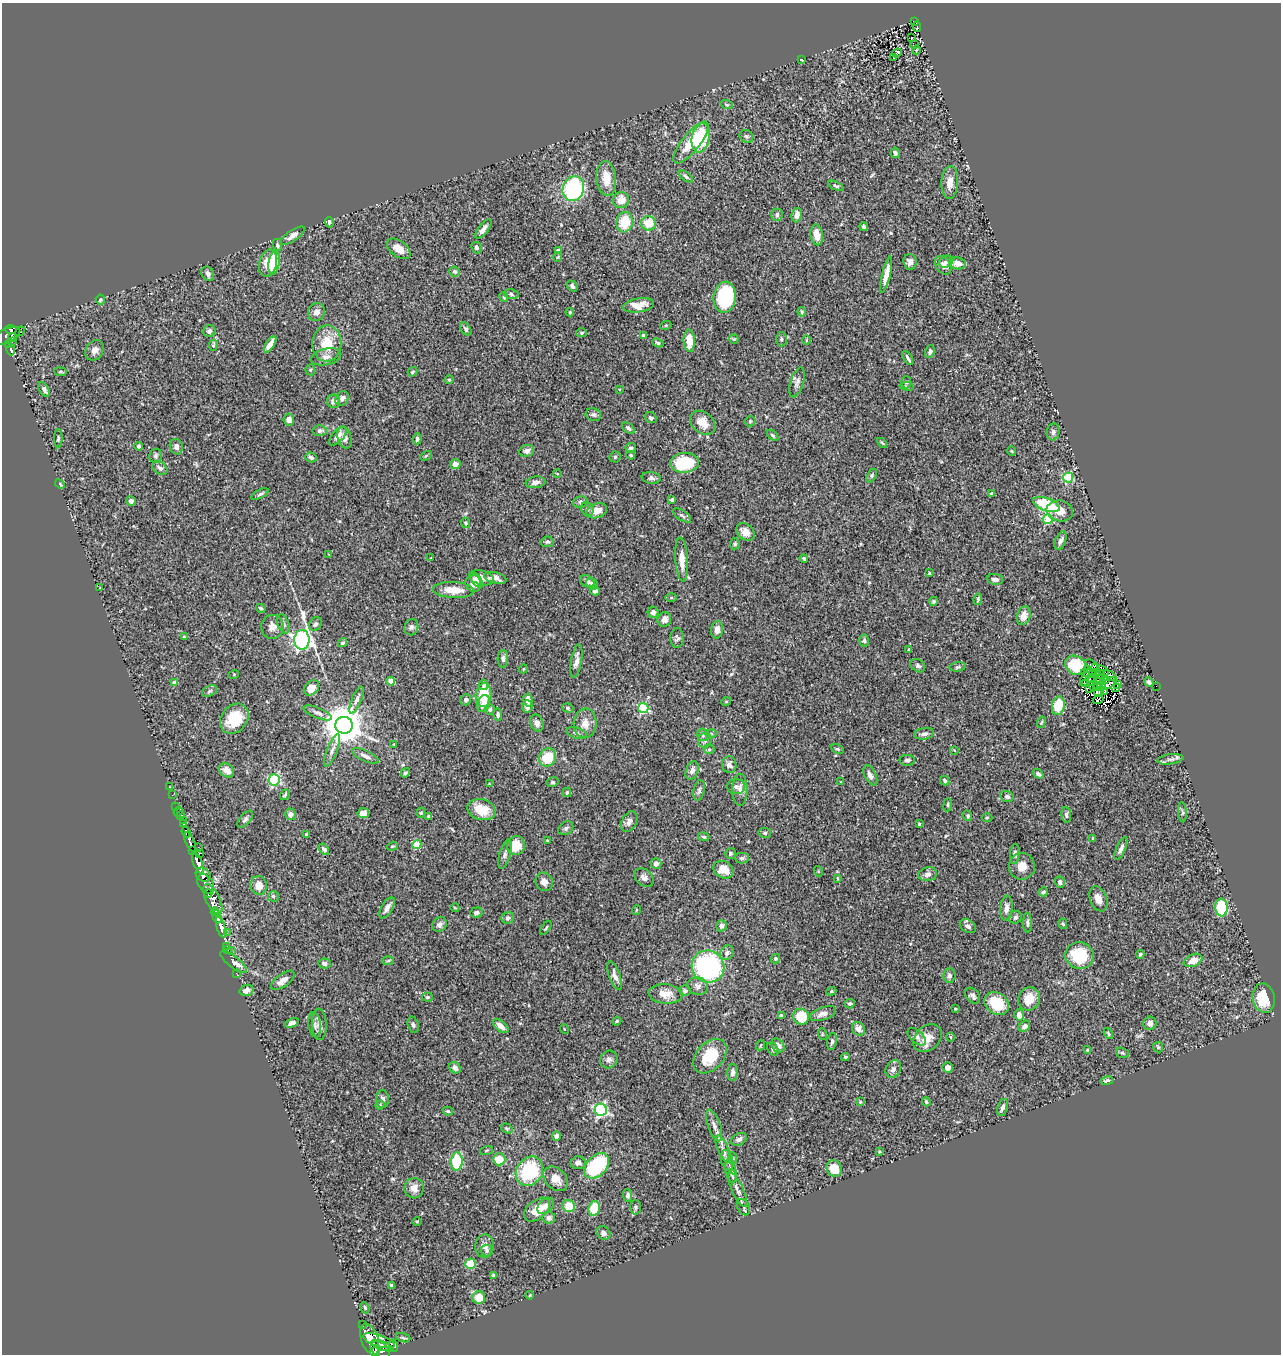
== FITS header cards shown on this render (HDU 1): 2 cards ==
NAXIS1  =                 1279
NAXIS2  =                 1352

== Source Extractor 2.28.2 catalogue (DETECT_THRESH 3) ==
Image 1279 x 1352 px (HDU 1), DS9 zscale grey, 1 PNG px = 1 image px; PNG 1283 x 1356 px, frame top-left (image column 1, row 1352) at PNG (2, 3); each listed source drawn as its Kron ellipse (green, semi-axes under 4 px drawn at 4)
Background 0.555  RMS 0.036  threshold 0.107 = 3 sigma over >= 5 px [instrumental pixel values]
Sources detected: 451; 6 with non-positive FLUX_AUTO (blend fragments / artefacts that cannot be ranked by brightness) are neither listed nor drawn; the other 445 listed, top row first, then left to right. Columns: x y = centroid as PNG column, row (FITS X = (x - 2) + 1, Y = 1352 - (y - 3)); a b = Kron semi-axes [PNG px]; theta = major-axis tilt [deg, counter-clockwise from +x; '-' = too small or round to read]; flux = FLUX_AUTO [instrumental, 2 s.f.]
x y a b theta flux
915 21 3 3 - 13
917 27 5 2 - 2
912 38 3 2 - 3.5
915 45 2 2 - 1.4
916 50 4 2 - 1.8
897 53 5 4 - 64
894 58 3 3 - 25
801 60 3 2 - 2.7
727 105 6 4 -18 3
746 136 7 6 - 5
701 138 15 9 78 110
691 142 26 9 51 66
895 153 5 4 - 6.6
686 177 8 4 -38 5
606 178 17 9 -84 41
950 183 16 8 86 21
836 186 8 4 -25 3.8
573 189 13 10 70 290
621 200 8 8 - 29
777 215 6 6 - 6.7
797 215 7 5 80 14
329 222 5 4 - 6.3
625 222 10 8 80 63
649 223 7 7 - 46
864 227 4 4 - 4.5
483 229 11 5 53 13
817 235 10 6 -82 31
292 236 14 5 34 14
277 245 6 4 -80 4.2
476 247 6 5 - 4.9
399 249 13 8 -36 23
558 251 4 3 - 10
558 257 5 3 - 2
910 262 8 6 -85 12
946 262 7 5 27 7.2
268 263 14 9 76 85
274 263 12 5 83 54
958 263 8 6 -7 17
943 265 10 7 -54 12
455 272 5 5 - 4.2
208 274 7 6 - 8.8
886 274 18 4 76 25
572 286 6 4 -50 6.2
511 294 7 5 -14 5.5
504 297 5 4 - 2.5
725 297 15 11 81 190
100 299 5 4 - 4.6
638 305 15 7 8 32
316 312 9 8 - 13
570 312 4 4 - 2.4
802 312 5 4 - 2.9
666 325 5 3 - 2.4
11 329 5 3 - 120
466 329 7 4 -56 4.4
20 331 6 4 44 3.4
209 331 6 6 - 7.9
581 333 5 4 - 3
7 336 14 7 26 120
643 336 4 3 - 8.2
12 337 4 3 - 100
734 339 5 4 - 2.6
781 339 7 5 89 4.5
806 340 4 3 - 2
13 341 3 3 - 18
689 341 11 5 -87 39
327 343 18 14 88 59
658 343 5 3 - 4.2
9 344 4 3 - 36
270 344 9 4 58 20
213 345 6 4 79 3.5
11 350 5 3 - 11
95 350 11 8 58 13
930 352 6 4 71 5.6
326 357 15 8 13 14
908 358 8 3 -59 5.5
310 370 5 5 - 3.2
60 372 6 3 -7 2.7
413 372 5 4 - 2.8
449 380 4 4 - 2.5
797 382 15 6 72 11
906 382 6 5 - 5
907 386 7 4 -9 3.2
44 389 8 4 -61 8.3
619 389 4 2 - 1.5
342 399 8 6 60 10
334 401 7 6 - 12
593 414 8 6 -10 6.6
651 418 6 5 - 4.6
289 420 6 5 - 14
750 421 6 5 - 3.1
703 423 14 10 -41 30
628 428 7 4 -40 6.2
320 431 7 5 4 8.6
1053 432 8 6 84 7.1
773 435 7 4 -43 3.8
338 436 12 5 48 13
58 438 9 4 88 4.1
344 438 11 7 -73 14
417 439 5 4 - 6.3
882 443 6 3 -44 3
139 446 4 3 - 6
176 447 8 6 -75 9.4
631 448 5 5 - 6.4
527 451 7 6 - 11
1012 451 5 3 - 2
631 455 4 3 - 2.7
156 456 7 6 - 5.7
426 456 6 4 30 3
311 457 6 5 - 5.6
615 457 5 5 - 3.7
685 463 14 10 5 130
455 464 5 5 - 13
160 468 8 6 -38 8.1
557 474 4 3 - 2
872 475 7 4 60 4
1068 477 5 5 - 190
651 478 9 6 -6 6.8
535 482 10 6 8 9.4
60 484 6 3 -46 2.6
260 494 10 3 26 5
992 494 4 3 - 5.7
672 500 3 3 - 3.9
131 501 5 4 - 9.6
580 502 7 5 14 5.3
1046 504 14 6 -20 120
587 509 7 6 - 6.9
597 511 11 7 21 21
1060 511 13 10 -10 25
682 515 10 5 -34 5.5
1048 519 5 4 - 130
466 523 5 4 - 4
745 532 10 7 -40 18
1061 541 9 5 67 9.1
547 542 6 5 - 5.2
735 544 5 5 - 3.7
329 555 4 3 - 2
431 558 4 2 - 1.5
804 558 4 4 - 3.7
682 560 22 6 -86 26
929 573 3 2 - 2.1
482 578 13 7 -15 26
495 578 11 5 -13 18
995 579 8 5 -7 9.8
477 580 8 5 -55 10
587 581 7 5 -28 9.2
473 583 9 7 -62 18
592 584 6 5 - 6.6
100 588 2 2 - 1.5
453 590 20 8 -4 40
595 591 4 4 - 9.4
671 598 5 4 - 2.8
978 599 6 4 82 3.3
933 601 4 4 - 4.3
261 608 5 3 - 3.9
653 612 5 5 - 9.7
1024 616 9 6 72 23
664 619 7 6 - 14
283 624 10 5 -67 8.3
315 624 7 6 - 7
272 627 12 11 - 19
411 627 8 6 73 6.6
717 630 9 6 83 13
184 637 3 3 - 3.9
677 638 10 7 90 6.5
302 640 10 7 90 1200
864 640 6 4 85 5
343 643 5 3 - 3.7
909 649 3 3 - 2.3
503 659 9 5 88 6.7
576 661 17 5 81 15
1076 665 11 9 -33 92
1092 665 7 4 -31 4.4
918 666 8 6 -39 5.8
958 667 8 4 8 4.3
523 669 4 3 - 1.8
1088 669 3 2 - 3.4
1096 670 6 2 -72 4
1103 670 6 4 -38 1.7
1089 673 8 2 -9 2.5
234 674 5 3 - 2.2
1100 674 4 2 - 1.6
1110 676 7 3 -27 1.8
1085 679 8 3 71 9.5
1090 679 4 3 - 0.22
1100 680 4 2 - 4.2
1105 680 2 2 - 3.4
391 681 4 4 - 36
1149 682 5 4 - 6.8
175 683 4 4 - 22
1086 683 3 2 - 1.1
1109 683 9 4 37 6.4
1097 684 6 3 82 3.9
1117 684 3 2 - 3.4
484 685 5 4 - 12
1101 685 5 2 - 3
1093 686 5 2 - 0.49
1156 686 2 2 - 26
1098 687 2 2 - 2.4
311 688 9 6 45 25
1090 688 3 2 - 1.9
1116 688 4 2 - 1.2
209 691 8 5 28 5
1098 692 5 3 - 6.1
1104 692 2 2 - 3.1
484 695 12 8 85 66
1098 699 5 3 - 4.3
356 700 14 5 67 10
466 700 6 5 - 7.8
528 700 6 4 -81 20
726 702 5 3 - 2.1
483 704 9 6 69 15
1058 706 9 6 78 69
527 707 6 5 - 11
568 708 6 4 -17 3.9
643 708 5 5 - 200
490 709 5 4 - 5.8
318 713 15 5 -22 9.3
498 715 6 4 -83 6.5
234 719 16 12 50 63
1041 722 6 3 69 2.8
537 723 9 6 -67 10
585 723 15 11 86 26
344 725 8 8 - 7000
577 733 11 5 -17 6.7
711 734 5 3 - 2.6
924 734 10 5 9 8.7
703 735 6 6 - 5.1
705 740 7 7 - 7.4
394 744 4 3 - 2
709 749 5 5 - 3.5
837 749 7 4 -26 3.9
332 750 17 5 67 12
954 750 4 2 - 1.7
365 756 14 5 -24 13
548 757 9 8 - 64
1170 759 13 5 8 10
907 760 8 5 -1 6
729 765 8 7 - 10
227 770 8 6 -37 18
692 771 9 6 69 12
405 773 5 4 - 4.1
1038 774 5 4 - 5.5
870 775 11 5 -63 11
274 780 6 5 - 280
945 780 5 4 - 4.5
553 782 6 4 11 3.7
841 782 3 2 - 1.7
489 784 4 3 - 1.9
169 787 3 3 - 2.5
736 787 9 7 -1 9.2
699 790 10 5 78 5.8
740 790 16 7 90 15
567 792 5 3 - 4.1
172 795 2 2 - 1.5
285 795 6 3 53 2.9
1007 796 7 5 -23 5.1
948 805 6 3 82 3
176 806 2 2 - 3
481 810 14 10 -15 56
178 812 5 3 - 9.8
1182 812 10 4 -85 4.4
363 813 6 5 - 14
421 813 5 4 - 3.1
290 814 6 5 - 9.9
180 815 3 2 - 3.1
1066 815 8 5 -84 5.8
428 816 3 3 - 2.7
968 816 5 4 - 3.7
987 817 5 3 - 2.6
245 819 10 5 49 6.2
183 820 3 2 - 2.3
629 822 11 7 63 10
183 824 3 3 - 30
919 824 3 3 - 1.9
566 828 8 6 37 6
186 832 5 3 - 64
765 833 6 5 - 4
306 834 3 2 - 2.1
704 837 5 4 - 3.8
1093 838 4 3 - 3.6
547 840 4 2 - 1.8
190 842 11 4 -67 430
417 844 4 4 - 72
392 846 5 4 - 2.9
516 846 9 9 - 53
198 847 2 2 - 4.6
1121 848 12 4 67 8.9
324 849 6 4 -51 7
193 851 4 3 - 160
199 853 4 3 - 41
730 853 5 5 - 4.3
505 854 15 5 75 9.9
1015 854 10 5 83 6.4
742 858 7 5 1 5.1
198 863 11 4 -69 880
656 864 5 5 - 8.6
1022 866 13 13 - 23
723 870 10 8 -28 32
818 871 5 3 - 2.6
928 874 9 7 12 12
203 875 8 6 -38 430
644 878 11 8 -41 11
837 878 3 3 - 2.4
544 882 9 8 - 12
1060 882 5 5 - 6.4
206 884 11 7 -53 200
259 885 9 8 - 28
1043 892 5 4 - 3.3
208 893 4 3 - 39
273 896 5 5 - 4.4
213 899 16 7 -64 360
1098 899 13 8 -69 22
1221 907 9 6 -83 150
387 908 12 5 60 12
455 908 4 3 - 1.8
1006 908 12 6 83 13
636 910 5 3 - 2.1
215 912 4 3 - 210
477 912 6 5 - 6.1
217 917 7 4 -72 340
1015 917 7 6 - 5.8
508 918 6 5 - 6.8
1027 923 10 4 -89 5.2
439 924 8 6 49 10
1063 924 5 4 - 3.2
721 926 5 5 - 7.4
968 926 9 6 -34 8.9
221 927 11 4 -72 780
546 928 8 3 57 3.1
227 933 3 2 - 3.8
227 946 3 2 - 5.7
228 950 2 2 - 6.9
231 950 3 2 - 6.1
727 953 7 6 - 8.9
1140 954 4 4 - 4.3
1080 956 14 13 - 100
775 959 5 4 - 3.9
1193 960 10 6 22 24
388 961 6 4 3 2.8
234 962 16 5 -38 22
324 963 6 5 - 7.6
708 967 16 15 - 340
236 973 3 2 - 2.6
615 975 15 5 -71 15
949 975 7 6 - 8.4
283 980 14 6 36 18
698 986 10 8 -20 12
246 990 7 5 17 13
685 991 6 5 - 6.8
831 991 5 4 - 2.8
665 994 17 9 -5 29
973 996 9 6 -49 7.8
427 997 5 4 - 3.4
1264 998 15 11 -80 72
1029 999 12 10 64 34
997 1003 13 10 -38 79
850 1004 5 4 - 3.7
955 1009 3 3 - 3
823 1013 13 6 20 13
1019 1015 6 4 -77 14
781 1016 4 3 - 5.1
801 1017 8 8 - 71
617 1021 4 4 - 2.8
292 1023 7 4 22 9.2
1150 1023 6 6 - 9.7
319 1024 16 7 -88 13
315 1025 12 6 -82 7.9
413 1025 8 5 -75 6.2
501 1026 9 5 -38 17
1024 1026 6 5 - 6.8
564 1029 5 3 - 1.8
858 1029 7 6 - 17
1108 1033 6 3 -54 3.5
822 1034 6 3 -73 2.3
917 1037 11 6 -43 9.1
950 1037 5 3 - 2.3
927 1038 16 12 42 30
832 1041 8 5 81 5.5
761 1045 5 3 - 2
778 1045 7 6 - 15
1158 1047 5 5 - 3.2
773 1049 7 5 -60 4.7
1087 1050 3 3 - 1.8
1122 1053 6 5 - 4.1
710 1056 20 13 47 81
845 1057 4 3 - 3.2
609 1060 9 8 - 9.8
948 1067 5 5 - 13
455 1068 6 5 - 12
893 1069 9 7 57 8.7
732 1072 8 5 87 7.5
1107 1081 6 4 11 6.4
383 1099 9 6 -86 7.6
860 1102 4 3 - 1.8
926 1102 4 2 - 3.5
380 1105 4 4 - 3.1
1002 1108 9 5 74 8.7
601 1110 6 6 - 440
448 1111 5 3 - 3.7
714 1125 16 6 -70 15
507 1128 6 4 -34 3.3
556 1136 5 4 - 7.8
739 1139 8 6 29 8.7
723 1149 14 5 -68 13
486 1150 7 3 19 2.7
879 1152 3 3 - 2.7
733 1158 6 4 -83 2.9
499 1159 6 6 - 43
727 1160 10 6 -75 9.6
457 1161 9 5 87 110
578 1163 7 6 - 9.7
597 1166 15 10 46 180
834 1168 8 7 - 40
529 1171 15 13 56 150
731 1171 12 5 -80 9.5
733 1176 6 4 90 4
555 1179 14 10 -44 23
414 1188 10 10 - 17
737 1190 19 6 -65 15
628 1195 7 4 -89 6.6
546 1206 10 6 43 13
569 1206 6 6 - 43
635 1207 7 5 90 4.3
744 1207 9 6 -64 6.3
594 1208 7 5 79 57
537 1210 15 9 39 35
549 1218 6 6 - 8.2
417 1221 5 3 - 2.3
603 1233 7 6 - 11
485 1246 12 9 86 13
486 1251 6 5 - 4.5
470 1264 5 5 - 78
493 1275 4 3 - 3.9
391 1285 3 3 - 5.9
530 1295 4 3 - 2
479 1298 6 6 - 37
365 1308 6 4 -72 3.2
362 1324 3 3 - 65
403 1338 7 3 -19 3.5
370 1339 16 8 -71 1500
379 1341 16 6 -17 870
382 1346 11 4 -21 610
394 1346 6 3 -70 140
380 1350 10 7 -38 910
375 1352 5 4 - 390
At the frame edge (FLAGS 8, measured only in part): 1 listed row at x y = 375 1352
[6 non-positive-flux detections neither listed nor drawn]